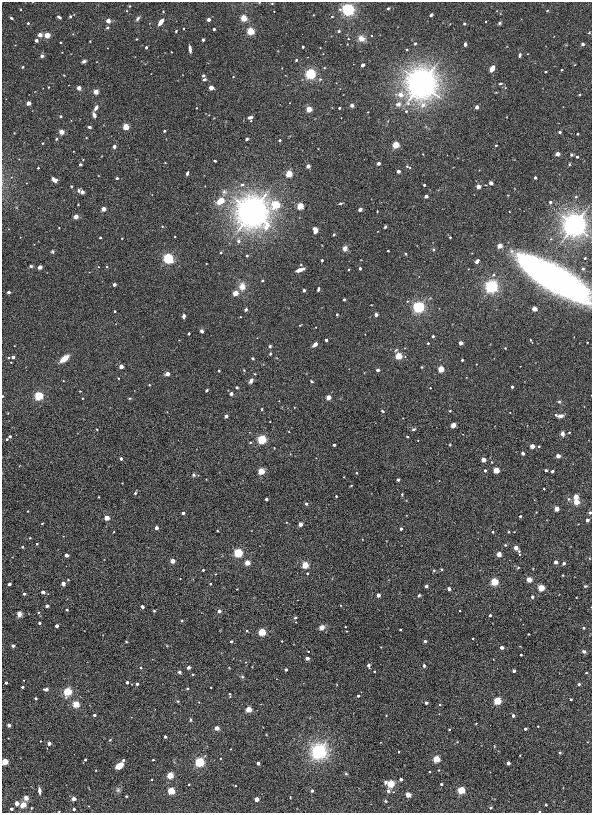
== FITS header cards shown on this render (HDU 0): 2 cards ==
NAXIS1  =                  590
NAXIS2  =                  811

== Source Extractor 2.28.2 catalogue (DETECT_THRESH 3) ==
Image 590 x 811 px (HDU 0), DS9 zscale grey, 1 PNG px = 1 image px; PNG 594 x 815 px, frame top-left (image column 1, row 811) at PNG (2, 2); no overlay
Background 8.15e-04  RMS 0.014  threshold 0.0431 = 3 sigma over >= 5 px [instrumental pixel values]
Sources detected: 403; all 403 listed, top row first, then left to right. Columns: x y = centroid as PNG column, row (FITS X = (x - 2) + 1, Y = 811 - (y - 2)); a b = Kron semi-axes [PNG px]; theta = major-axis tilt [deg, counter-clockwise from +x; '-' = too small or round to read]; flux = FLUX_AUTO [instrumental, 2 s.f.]
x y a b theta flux
272 3 4 3 - 0.68
129 6 4 3 - 0.76
388 8 3 3 - 1.2
348 9 4 4 - 460
547 11 4 3 - 0.79
431 15 4 3 - 1.7
70 16 4 3 - 1.3
332 16 4 3 - 0.98
59 17 4 3 - 1.9
11 18 3 2 - 1.3
244 18 4 4 - 44
137 19 6 4 57 2.3
209 20 3 3 - 6.2
108 21 3 3 - 13
161 22 6 3 56 8.7
28 23 3 3 - 1.8
499 23 6 4 28 1.4
464 24 4 3 - 1.2
107 28 5 4 - 1.4
214 29 3 3 - 1.4
176 31 4 3 - 0.84
250 31 4 4 - 66
339 31 5 4 - 1.3
589 33 4 3 - 0.79
40 35 3 3 - 11
47 35 4 3 - 31
361 38 8 6 -18 7.4
136 39 3 2 - 0.57
36 40 3 3 - 4.9
203 40 3 3 - 1.3
415 43 5 4 - 1.1
465 44 4 3 - 1.9
583 44 4 4 - 2.2
146 47 3 3 - 2.7
303 47 3 2 - 1.1
190 49 6 3 -83 3.7
520 55 4 3 - 2
42 56 3 3 - 5.3
296 60 3 3 - 1.6
84 61 4 3 - 2.7
363 65 4 3 - 4.4
23 67 3 3 - 1.2
492 68 5 4 - 13
561 70 2 2 - 0.88
546 71 3 3 - 1.2
310 74 4 4 - 250
203 75 4 3 - 1.2
204 79 6 4 4 1.6
417 83 3 3 - 270
422 83 12 11 - 1400
500 84 6 4 16 1.7
48 87 3 2 - 0.6
211 87 3 3 - 18
79 88 5 4 - 3.9
96 92 4 4 - 8.9
28 103 3 3 - 14
398 104 8 7 - 5.3
352 105 4 3 - 2.6
477 107 3 3 - 8.5
96 108 7 4 58 3.7
339 108 3 3 - 1.7
309 109 4 3 - 31
406 111 4 4 - 1.6
94 115 6 4 -70 3.1
61 116 3 3 - 1.2
250 118 5 5 - 3.2
89 127 4 3 - 1.8
126 127 4 3 - 40
164 131 3 3 - 2
61 132 5 5 - 4.6
560 132 3 3 - 2.6
577 134 3 2 - 1.1
86 138 3 2 - 0.61
56 139 4 3 - 1
247 139 4 3 - 1.7
280 140 3 3 - 1.8
43 143 3 2 - 0.81
396 145 4 4 - 51
496 145 3 3 - 1.6
114 147 4 4 - 2.4
557 154 3 3 - 12
571 155 3 3 - 1.4
577 157 3 3 - 1.3
215 161 3 2 - 1.1
378 163 3 3 - 2.8
80 164 3 3 - 1.8
569 164 3 3 - 0.96
308 166 3 3 - 9.4
407 166 6 5 - 1.5
38 168 3 3 - 1.2
398 171 3 3 - 7.7
187 173 4 3 - 2.1
289 174 4 4 - 55
117 178 3 3 - 2.9
535 178 3 3 - 3.3
54 180 5 4 - 5.3
491 183 5 4 - 1.8
242 185 8 5 8 2.6
424 185 3 3 - 2
478 187 3 3 - 16
79 191 5 4 - 1.7
82 192 4 4 - 2.3
224 192 9 8 - 4.3
426 196 3 3 - 5.5
221 200 5 4 - 32
550 202 3 3 - 2.4
340 203 4 3 - 1.3
276 205 4 4 - 88
300 206 4 4 - 49
103 209 3 3 - 14
360 209 4 3 - 2.4
377 211 3 2 - 0.65
252 212 14 14 - 820
76 217 4 4 - 4.4
574 225 9 9 - 580
162 226 4 3 - 0.76
385 227 3 3 - 1.5
315 230 5 4 - 10
334 234 3 3 - 0.93
175 237 2 2 - 0.75
450 237 3 3 - 1.2
100 238 3 3 - 1.3
238 241 7 6 - 3.4
499 246 4 3 - 21
345 248 5 4 - 5.4
433 249 5 4 - 1.4
52 251 5 4 - 1.2
388 251 3 3 - 1.2
221 252 4 3 - 1.1
406 254 3 3 - 1.4
247 256 4 3 - 1.3
168 258 5 4 - 210
585 258 3 2 - 0.92
322 260 3 3 - 2.9
477 261 5 3 - 6.1
31 266 5 4 - 1.4
40 267 4 3 - 9.8
107 267 4 3 - 0.74
360 268 3 3 - 1.5
300 270 7 3 19 6.4
493 275 6 5 - 2.3
555 279 53 16 -29 710
262 280 3 3 - 1.1
114 285 3 3 - 6.2
242 286 9 8 - 9
491 286 4 4 - 530
575 286 3 3 - 19
318 289 4 3 - 2.1
304 290 3 3 - 2.9
8 292 3 3 - 4
235 293 4 3 - 29
344 299 3 3 - 2
419 307 4 4 - 350
534 309 3 3 - 23
246 310 4 3 - 2.3
115 311 3 2 - 1.1
337 314 3 3 - 1.1
376 315 4 4 - 2.6
184 316 4 3 - 3.9
300 325 4 2 - 0.66
202 331 4 4 - 2.1
189 334 3 3 - 1.4
433 336 3 3 - 2.6
326 340 3 3 - 3.4
531 340 4 2 - 1
587 342 2 2 - 0.85
428 343 3 3 - 1.4
461 343 3 3 - 9.5
315 344 7 4 41 3.8
270 346 5 4 - 1.4
505 348 3 2 - 0.65
270 354 4 3 - 1
398 356 4 4 - 57
13 357 4 3 - 4.3
64 358 7 4 38 16
253 358 3 3 - 1.3
462 360 3 3 - 1.6
11 362 2 2 - 0.75
121 366 3 3 - 13
422 367 3 2 - 0.86
441 369 4 3 - 41
244 370 4 3 - 0.76
378 370 3 3 - 4.2
219 371 3 2 - 1.1
167 374 3 3 - 11
118 378 3 2 - 0.68
251 381 8 5 58 3.3
312 381 3 3 - 1.5
149 385 3 2 - 0.69
237 387 3 3 - 1.5
512 387 3 3 - 2
430 388 3 3 - 0.66
206 390 4 3 - 1.1
231 394 3 3 - 6.6
2 396 3 2 - 0.82
39 396 4 4 - 130
328 397 3 3 - 20
82 398 3 2 - 0.94
130 398 5 3 - 0.92
559 402 5 4 - 1.3
262 409 5 3 - 0.74
382 411 5 3 - 1.1
450 411 3 3 - 0.83
556 415 4 4 - 1.1
226 416 3 3 - 6.5
560 416 6 4 13 3.1
453 425 5 4 - 4.2
97 429 4 3 - 0.8
413 429 4 4 - 2
569 432 2 2 - 0.92
562 434 5 4 - 3.7
10 436 3 3 - 1.9
407 437 3 2 - 0.81
7 439 3 3 - 1.6
262 439 4 4 - 140
334 445 3 3 - 3.3
450 445 3 3 - 0.86
532 446 3 3 - 15
539 446 3 3 - 1.6
523 453 3 3 - 2
558 456 3 3 - 12
121 459 3 3 - 3.5
483 460 3 3 - 13
492 462 3 3 - 0.66
485 470 3 3 - 2.5
496 470 4 3 - 37
546 470 3 3 - 1.2
261 471 4 3 - 52
552 471 3 3 - 3.6
356 473 3 2 - 1.1
194 475 5 5 - 1.5
344 477 2 2 - 0.62
398 480 3 3 - 3.3
351 486 3 2 - 0.64
544 489 2 2 - 0.58
135 493 4 3 - 1.8
402 494 4 3 - 0.91
336 496 3 3 - 1.2
99 497 3 2 - 0.61
576 497 4 3 - 19
266 499 3 3 - 2.7
569 499 6 5 - 1.9
576 502 4 4 - 32
306 504 3 3 - 2.9
556 509 4 3 - 19
28 511 3 2 - 0.86
183 513 3 3 - 3.8
590 513 3 3 - 2.8
520 516 3 3 - 1.1
107 518 4 3 - 21
587 520 3 3 - 5
42 523 3 2 - 0.85
300 524 3 3 - 11
156 528 3 3 - 7.1
401 529 3 3 - 2.9
113 532 3 2 - 0.66
493 532 3 2 - 1.4
509 532 3 3 - 0.8
30 538 3 2 - 0.64
37 544 3 3 - 0.96
505 545 3 3 - 0.9
22 547 3 3 - 1.3
516 548 4 4 - 4.4
519 551 7 3 -81 1.7
238 552 4 4 - 130
499 554 5 4 - 4.6
66 555 3 3 - 8.3
172 561 3 3 - 16
556 562 3 3 - 7
247 563 4 3 - 22
564 563 3 3 - 3.7
305 565 4 4 - 56
518 568 5 3 - 0.9
203 570 3 3 - 1.6
434 570 5 4 - 1.1
307 573 3 3 - 1.2
563 575 3 2 - 0.66
529 579 4 3 - 28
494 582 4 4 - 80
9 584 3 3 - 2.1
63 584 4 4 - 3.8
210 584 3 3 - 1.4
426 586 3 3 - 3.6
585 586 4 3 - 1.1
541 588 4 4 - 55
237 589 2 2 - 0.59
449 589 4 3 - 2.3
43 592 3 3 - 6.9
24 594 3 3 - 2.3
378 595 3 3 - 8.7
419 595 5 3 - 1.2
532 597 5 4 - 1.4
340 605 3 2 - 0.65
47 606 3 3 - 4.2
142 607 4 3 - 1.8
67 610 3 3 - 0.86
154 611 3 3 - 0.97
219 611 3 3 - 6.2
19 614 5 4 - 5.8
490 615 3 3 - 2.1
295 618 5 4 - 1.3
182 621 5 3 - 0.97
39 623 3 3 - 1.6
57 626 3 3 - 5.2
322 627 7 6 - 4
345 627 2 2 - 0.62
583 628 3 3 - 1.1
400 630 3 3 - 1.3
247 631 3 3 - 0.98
262 632 4 4 - 77
528 634 3 2 - 0.64
473 638 3 2 - 0.69
231 641 3 3 - 1.7
282 641 2 2 - 0.62
425 641 3 3 - 1.6
126 642 4 2 - 0.71
13 646 3 3 - 4.3
502 647 3 3 - 7.3
584 652 4 3 - 2.6
521 655 3 3 - 1.2
307 658 3 3 - 8.9
369 666 5 4 - 2.1
424 666 3 3 - 4.3
188 667 3 3 - 4.9
141 668 4 3 - 1.1
286 670 3 3 - 1.1
514 671 3 3 - 3.4
179 672 5 4 - 1.7
586 673 3 2 - 0.81
193 674 4 2 - 0.65
242 677 5 4 - 1.4
127 682 3 3 - 2.8
6 683 3 3 - 2.5
137 684 3 3 - 3.1
579 684 3 3 - 1.7
22 687 3 3 - 1.7
211 687 2 2 - 0.7
46 689 6 4 -2 2.5
187 689 3 3 - 1.1
67 691 4 4 - 97
229 694 4 3 - 1.2
358 696 3 3 - 1.9
36 698 3 3 - 2.3
571 699 3 3 - 1.6
178 701 4 4 - 0.92
497 701 4 4 - 79
426 703 3 3 - 4.3
76 704 4 4 - 52
248 709 4 3 - 33
94 715 3 3 - 3.1
386 715 3 2 - 0.5
513 716 3 3 - 4.5
190 720 4 3 - 1.4
476 723 3 2 - 0.66
9 725 3 3 - 5.7
538 726 3 2 - 0.76
217 728 3 3 - 15
449 729 3 2 - 0.97
525 729 3 3 - 2.2
165 737 3 3 - 2.8
110 740 5 3 - 0.87
49 743 4 4 - 2.7
319 751 7 7 - 270
399 752 2 2 - 0.66
560 753 3 3 - 1.5
436 759 4 4 - 62
85 760 3 3 - 1.3
123 760 3 3 - 1.4
153 760 3 2 - 0.76
5 761 4 3 - 41
199 762 4 4 - 160
258 763 3 3 - 5.2
508 763 3 3 - 7
119 766 6 4 35 14
439 770 3 3 - 0.81
346 774 4 4 - 1.1
170 775 4 4 - 47
151 779 3 2 - 0.81
401 779 3 3 - 5.1
391 783 5 4 - 73
189 784 3 2 - 0.67
441 784 3 3 - 1
235 786 3 2 - 0.71
118 790 7 6 - 2.2
461 790 4 4 - 66
39 791 6 3 -85 3.2
171 791 4 4 - 58
312 791 3 3 - 3.5
388 791 6 5 - 2.4
408 794 4 3 - 24
126 796 3 2 - 0.81
290 797 3 2 - 0.61
26 798 5 5 - 4.6
74 798 3 3 - 12
256 799 3 3 - 15
386 801 4 3 - 1.2
17 803 3 3 - 12
23 805 4 4 - 26
546 805 3 3 - 1.5
491 808 4 3 - 1
11 809 3 3 - 3.4
74 809 3 3 - 2.6
539 812 3 2 - 0.98
At the frame edge (FLAGS 8, measured only in part): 4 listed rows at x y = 2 396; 590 513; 5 761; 539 812